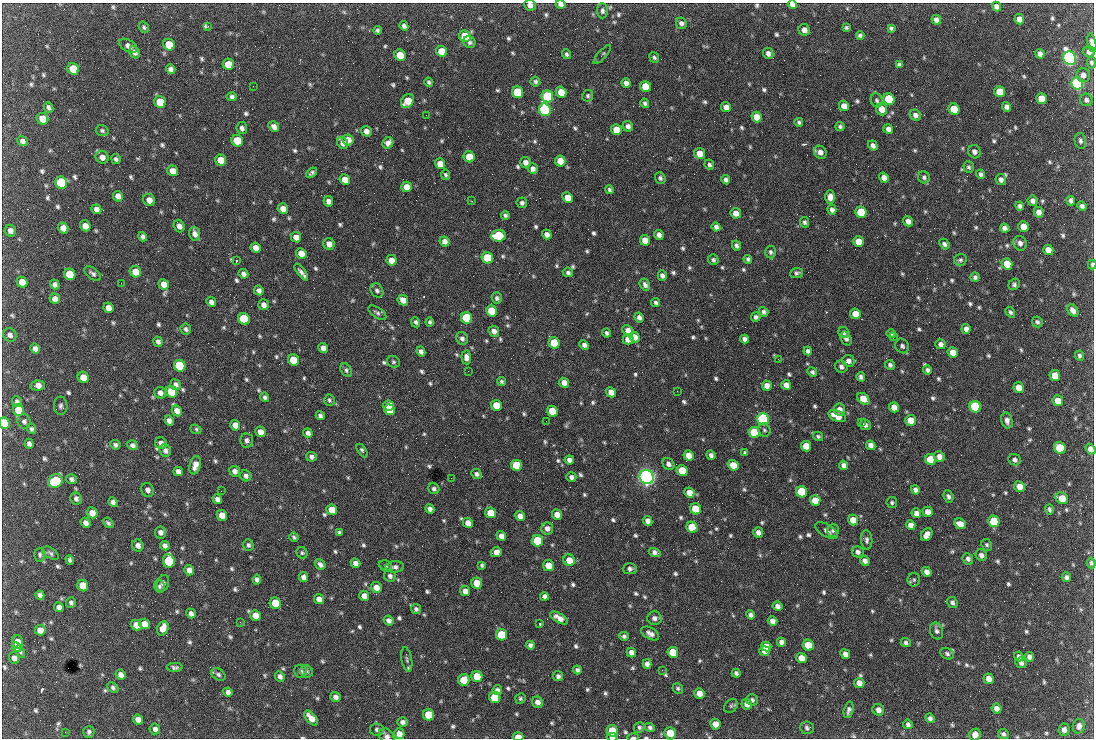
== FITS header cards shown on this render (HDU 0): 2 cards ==
NAXIS1  =                 1092 /fastest changing axis
NAXIS2  =                  736 /next to fastest changing axis

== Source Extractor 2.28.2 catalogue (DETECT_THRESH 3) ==
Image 1092 x 736 px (HDU 0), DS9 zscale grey, 1 PNG px = 1 image px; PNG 1096 x 740 px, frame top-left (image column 1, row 736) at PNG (2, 3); each listed source drawn as its Kron ellipse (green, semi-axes under 4 px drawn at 4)
Background 1540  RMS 37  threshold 110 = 3 sigma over >= 5 px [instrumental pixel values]
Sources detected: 828; of the 828, the 500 brightest by FLUX_AUTO listed and drawn (328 fainter detections omitted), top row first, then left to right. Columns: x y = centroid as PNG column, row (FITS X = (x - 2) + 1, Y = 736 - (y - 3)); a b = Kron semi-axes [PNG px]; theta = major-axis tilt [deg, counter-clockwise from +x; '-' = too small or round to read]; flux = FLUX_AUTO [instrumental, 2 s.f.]
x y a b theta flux
561 4 5 4 - 9.5e+03
792 4 5 4 - 1.7e+04
530 5 6 5 - 1.2e+04
996 6 5 4 - 9.9e+03
602 11 7 5 -89 7.2e+03
1019 19 5 4 - 1.6e+04
936 20 5 4 - 1.2e+04
681 23 6 5 - 8.4e+03
208 26 3 3 - 5.3e+03
404 26 5 4 - 8.8e+03
144 27 6 5 - 4.8e+03
846 28 4 4 - 4.7e+03
891 28 4 4 - 5.0e+03
378 30 4 3 - 5.3e+03
804 30 6 5 - 1.4e+04
465 36 6 5 - 8.3e+04
860 36 4 4 - 8.2e+03
469 42 6 5 - 7.7e+03
1092 43 9 4 -80 1.3e+04
169 45 6 5 - 7.6e+04
128 46 10 6 -31 1.2e+04
442 51 6 5 - 5.3e+04
135 52 6 5 - 1.2e+04
1089 52 6 5 - 9.9e+03
768 53 6 5 - 1.1e+04
567 54 5 4 - 5.1e+03
1040 54 5 4 - 1.2e+04
400 55 6 5 - 5.8e+04
602 55 12 4 48 5.0e+03
654 57 5 4 - 5.2e+03
1069 58 7 6 - 1.3e+06
1091 63 6 4 -81 5.3e+03
228 64 6 5 - 4.9e+04
899 65 4 4 - 5.7e+03
73 69 6 5 - 7.7e+04
171 69 5 4 - 1.1e+04
1083 75 7 7 - 1.1e+04
429 82 5 4 - 5.2e+03
535 82 5 4 - 5.5e+03
626 83 5 4 - 1.0e+04
1077 84 6 5 - 8.3e+05
253 86 2 2 - 1.9e+04
646 86 6 5 - 6.1e+04
517 92 6 5 - 1.7e+05
561 92 6 5 - 3.9e+04
1000 92 5 5 - 5.8e+04
547 96 6 6 - 2.8e+05
588 96 6 5 - 5.1e+03
231 97 5 4 - 8.7e+03
889 99 6 5 - 2.0e+05
1042 99 5 5 - 5.9e+04
877 100 7 6 - 5.7e+03
1086 100 6 6 - 7.2e+03
407 101 8 5 53 5.1e+04
160 102 6 5 - 7.7e+04
645 103 5 4 - 5.6e+03
844 106 5 5 - 2.0e+04
49 107 5 4 - 7.2e+03
726 107 5 5 - 1.6e+04
1007 107 5 4 - 1.1e+04
882 109 6 5 - 2.7e+04
954 109 6 5 - 9.4e+04
545 110 6 5 - 5.9e+05
426 115 2 2 - 5.9e+03
915 115 6 5 - 1.1e+04
757 117 5 5 - 3.2e+04
43 119 6 5 - 3.8e+04
799 122 4 3 - 4.8e+03
628 126 5 5 - 9.1e+03
840 126 4 4 - 5.1e+03
274 127 6 4 -48 1.1e+04
242 128 6 5 - 8.6e+03
888 129 5 4 - 1.1e+04
616 130 5 5 - 4.3e+04
102 131 6 5 - 5.0e+03
366 131 5 5 - 1.2e+04
348 140 5 5 - 2.1e+04
22 141 5 5 - 9.3e+03
237 141 6 5 - 6.5e+04
1080 141 8 5 -78 5.9e+03
343 143 6 5 - 1.4e+04
388 143 6 5 - 1.5e+04
873 145 5 4 - 9.6e+03
820 152 7 6 - 1.3e+04
974 152 7 6 - 1.0e+04
700 153 5 5 - 3.2e+04
102 157 7 6 - 1.6e+04
469 157 5 5 - 5.2e+04
116 159 5 4 - 5.8e+03
221 160 6 5 - 4.0e+04
560 161 5 5 - 3.5e+04
525 162 5 5 - 1.3e+04
440 164 5 5 - 2.7e+04
709 165 5 4 - 6.4e+03
969 167 6 5 - 5.0e+03
533 169 5 5 - 1.1e+04
172 171 5 5 - 2.2e+04
312 173 6 3 40 5.5e+03
981 174 5 4 - 6.3e+03
446 175 5 4 - 4.7e+03
924 177 6 6 - 6.3e+03
660 178 6 5 - 6.0e+03
884 178 5 4 - 1.7e+04
345 180 5 5 - 2.7e+04
726 180 5 4 - 7.6e+03
1001 180 5 5 - 9.7e+03
61 183 6 6 - 2.7e+05
406 187 5 5 - 2.3e+04
609 190 4 4 - 4.8e+03
118 196 5 5 - 1.6e+04
568 197 5 5 - 2.9e+04
830 197 7 5 90 1.6e+04
149 200 6 5 - 1.8e+04
328 201 5 4 - 1.2e+04
472 201 2 2 - 8.6e+03
1033 201 5 5 - 1.0e+04
1071 201 5 4 - 8.0e+03
522 203 5 5 - 6.7e+03
1020 206 4 4 - 7.0e+03
1082 206 5 4 - 7.6e+03
96 209 5 4 - 1.2e+04
283 209 5 5 - 2.2e+04
832 210 5 4 - 8.1e+03
861 212 6 5 - 1.5e+05
1039 212 5 5 - 1.4e+04
736 213 5 5 - 1.9e+04
505 215 4 4 - 5.3e+03
908 221 5 4 - 1.4e+04
804 222 5 4 - 5.8e+03
85 226 5 5 - 2.0e+04
179 226 6 5 - 1.2e+04
716 227 5 4 - 8.3e+03
1023 227 5 5 - 2.5e+04
63 228 5 5 - 2.0e+04
1005 228 5 4 - 1.1e+04
10 231 6 5 - 1.1e+04
195 234 7 5 -74 1.4e+04
547 234 5 4 - 1.1e+04
659 235 5 4 - 1.1e+04
498 236 7 6 - 1.7e+05
143 237 5 4 - 7.7e+03
296 237 5 5 - 1.8e+04
645 240 5 5 - 3.3e+04
444 241 5 4 - 1.3e+04
858 242 5 5 - 3.4e+04
1020 243 7 6 - 1.0e+04
329 244 6 5 - 1.9e+04
944 244 6 4 -48 7.1e+03
736 245 5 4 - 6.0e+03
256 248 5 5 - 1.7e+04
1048 250 5 5 - 2.6e+04
770 252 6 5 - 6.3e+03
301 253 5 5 - 2.3e+04
487 258 6 5 - 1.5e+05
748 259 4 4 - 5.3e+03
391 260 5 5 - 2.5e+04
713 260 5 5 - 5.9e+03
960 260 6 6 - 5.5e+03
236 261 3 2 - 1.2e+05
1007 264 5 5 - 5.7e+04
1092 264 5 3 - 5.4e+03
135 272 6 5 - 3.4e+04
301 272 10 4 -54 1.1e+04
568 272 5 4 - 6.6e+03
797 273 6 5 - 5.9e+03
70 274 6 5 - 1.0e+05
93 274 10 5 -37 7.4e+03
243 274 5 4 - 9.8e+03
662 275 5 4 - 8.4e+03
975 277 4 4 - 6.1e+03
22 282 5 5 - 3.2e+04
121 283 2 2 - 8.8e+03
55 284 5 4 - 9.0e+03
164 284 5 5 - 2.0e+04
1014 284 6 5 - 5.5e+03
645 285 6 5 - 8.8e+03
259 290 5 4 - 9.3e+03
377 290 7 6 - 7.0e+03
497 298 5 5 - 7.2e+03
55 299 5 5 - 1.7e+04
403 300 6 5 - 2.1e+04
211 302 5 4 - 9.7e+03
656 303 4 4 - 5.8e+03
263 305 5 5 - 1.2e+04
108 308 5 5 - 1.7e+04
491 311 6 5 - 5.8e+04
1073 311 7 5 -51 1.5e+04
764 312 5 4 - 6.5e+03
1010 312 6 4 -57 5.3e+03
377 313 10 5 -33 6.3e+03
855 314 5 5 - 4.2e+04
639 317 5 4 - 9.1e+03
756 317 4 4 - 8.1e+03
467 318 6 5 - 2.6e+05
244 319 6 5 - 2.1e+05
416 322 5 4 - 5.7e+03
430 322 4 3 - 4.8e+03
1037 322 6 5 - 6.4e+03
186 329 5 5 - 6.1e+03
966 329 5 4 - 1.0e+04
628 330 6 5 - 1.7e+04
494 331 6 5 - 1.2e+04
844 332 6 5 - 6.5e+03
606 333 4 3 - 5.7e+03
891 334 5 4 - 4.9e+03
10 335 7 6 - 1.0e+04
634 337 5 5 - 2.8e+04
893 337 2 2 - 1.5e+04
462 338 6 5 - 8.5e+03
628 339 5 5 - 2.6e+04
745 339 4 4 - 9.7e+03
846 339 7 5 -63 7.3e+03
158 342 5 4 - 7.8e+03
554 343 6 5 - 8.6e+04
941 344 5 5 - 1.1e+04
584 345 5 4 - 8.8e+03
902 346 7 6 - 7.7e+03
323 348 5 4 - 1.3e+04
35 349 5 4 - 1.1e+04
808 351 4 4 - 6.6e+03
421 352 5 4 - 9.1e+03
953 352 5 5 - 2.7e+04
1079 356 5 4 - 6.2e+03
466 357 7 5 -84 1.2e+04
778 359 3 2 - 8.7e+03
293 360 6 5 - 9.0e+04
849 361 6 6 - 1.2e+04
393 362 6 5 - 5.1e+03
890 365 5 4 - 6.3e+03
180 366 6 5 - 3.1e+05
841 367 6 6 - 8.7e+03
346 370 7 5 -56 5.9e+03
927 370 4 4 - 7.0e+03
468 371 2 2 - 5.6e+03
812 372 5 4 - 5.7e+03
1055 376 5 5 - 3.5e+04
83 377 6 5 - 2.8e+04
861 377 4 4 - 7.0e+03
501 382 5 4 - 4.7e+03
564 383 5 4 - 1.8e+04
37 385 7 5 6 1.6e+04
175 385 5 5 - 8.8e+03
786 385 5 4 - 1.6e+04
767 386 5 5 - 1.7e+04
1019 387 5 5 - 2.5e+04
677 391 2 2 - 6.1e+03
171 392 6 5 - 1.1e+05
611 392 5 4 - 2.0e+04
160 393 6 5 - 1.1e+04
265 397 5 4 - 5.9e+03
863 399 7 5 -41 3.7e+04
329 400 6 5 - 5.2e+03
1058 401 5 5 - 3.6e+04
17 402 5 4 - 6.9e+03
496 405 5 5 - 3.9e+04
61 406 9 6 -88 7.0e+03
389 406 5 5 - 6.8e+04
894 407 5 5 - 2.4e+04
975 407 6 5 - 2.8e+05
840 409 6 5 - 1.5e+04
18 410 6 5 - 5.4e+04
390 410 5 5 - 7.8e+04
177 411 5 5 - 1.5e+04
552 411 5 5 - 4.6e+04
320 416 4 4 - 7.0e+03
837 416 9 5 -23 3.3e+04
763 419 6 5 - 7.0e+05
169 420 5 4 - 1.0e+04
911 420 5 5 - 3.5e+04
1007 420 8 5 -75 1.2e+04
24 421 7 6 - 6.5e+03
546 421 2 2 - 6.2e+03
861 422 2 2 - 6.1e+03
4 423 6 5 - 5.3e+04
235 425 5 5 - 1.7e+04
865 425 5 5 - 8.6e+03
31 429 5 4 - 5.2e+03
196 429 6 4 -22 5.7e+03
764 430 6 6 - 4.7e+03
260 432 5 5 - 2.1e+04
754 432 6 5 - 1.7e+05
308 433 5 4 - 8.0e+03
818 436 5 4 - 4.8e+03
247 440 7 6 - 8.8e+03
161 443 6 5 - 1.0e+04
29 444 5 4 - 8.4e+03
115 445 5 4 - 7.0e+03
132 445 5 4 - 8.1e+03
871 445 5 4 - 1.1e+04
806 446 5 5 - 3.8e+04
1060 448 6 5 - 1.0e+05
1090 449 6 4 -53 1.2e+04
165 450 6 5 - 9.8e+03
362 450 7 4 -58 5.6e+03
745 453 4 4 - 5.8e+03
688 455 5 5 - 2.4e+04
711 455 5 4 - 7.5e+03
939 456 5 5 - 1.3e+04
311 457 5 5 - 8.0e+03
569 460 5 4 - 1.1e+04
930 460 5 5 - 9.7e+04
1015 460 6 5 - 8.0e+03
668 464 6 5 - 9.3e+03
195 465 9 5 76 1.9e+04
516 465 6 5 - 1.3e+05
733 465 5 5 - 3.4e+04
843 465 5 4 - 9.6e+03
178 471 5 4 - 1.0e+04
235 471 5 5 - 1.2e+04
682 471 5 5 - 1.1e+05
477 474 5 4 - 6.7e+03
246 476 6 5 - 7.5e+03
571 477 5 4 - 8.5e+03
647 477 7 6 - 1.7e+06
451 478 2 2 - 5.0e+03
72 479 5 4 - 7.0e+03
55 481 7 6 - 2.0e+05
1019 487 5 5 - 2.2e+04
434 489 6 5 - 6.0e+03
148 490 7 6 - 9.9e+03
915 490 5 4 - 9.2e+03
221 491 2 2 - 7.0e+03
801 492 6 5 - 1.6e+05
689 493 5 5 - 2.9e+04
948 496 6 4 -66 7.1e+03
1062 498 7 5 -33 4.6e+04
76 499 6 5 - 7.4e+03
217 499 5 4 - 9.7e+03
815 500 5 5 - 3.7e+04
113 502 5 4 - 7.9e+03
892 503 5 5 - 4.7e+03
430 509 5 4 - 1.0e+04
696 509 6 5 - 1.2e+05
1049 509 5 4 - 5.2e+03
332 510 5 5 - 4.5e+04
928 512 5 5 - 1.7e+04
92 513 5 5 - 2.1e+04
490 513 5 5 - 6.1e+04
916 513 5 4 - 1.3e+04
557 514 5 5 - 2.1e+04
222 515 5 5 - 2.6e+04
520 516 5 4 - 1.3e+04
853 520 5 5 - 3.1e+04
648 521 5 4 - 1.1e+04
994 521 6 5 - 1.6e+05
86 523 5 4 - 1.1e+04
108 523 6 4 -40 5.7e+03
468 523 5 5 - 1.9e+04
960 524 6 5 - 2.4e+04
911 525 5 4 - 1.3e+04
692 527 6 5 - 9.6e+04
547 529 6 6 - 1.2e+04
833 530 6 5 - 5.8e+03
827 531 12 6 -31 9.5e+03
160 532 6 5 - 1.1e+04
339 532 4 4 - 4.7e+03
758 532 5 5 - 1.2e+04
927 535 7 5 57 1.7e+04
501 536 5 4 - 1.3e+04
294 537 5 4 - 4.8e+03
867 540 10 5 -87 6.8e+03
537 541 6 5 - 1.8e+05
138 545 6 5 - 1.2e+04
248 545 6 5 - 5.9e+03
987 545 6 5 - 5.0e+03
165 546 5 4 - 9.5e+03
496 552 6 5 - 1.8e+04
655 552 6 4 -18 8.6e+03
858 552 6 5 - 8.8e+03
50 553 9 5 -34 6.1e+03
302 553 6 5 - 4.7e+03
40 555 7 5 89 5.6e+03
981 555 6 5 - 1.0e+04
968 559 6 5 - 7.8e+03
70 560 5 4 - 6.3e+03
569 560 6 5 - 3.2e+04
169 561 7 6 - 1.7e+05
865 561 5 4 - 9.8e+03
355 563 5 4 - 1.2e+04
1091 563 5 4 - 5.1e+03
320 564 6 4 -50 8.8e+03
482 565 4 3 - 4.8e+03
386 566 7 5 -34 4.9e+03
548 566 5 5 - 3.3e+04
395 567 9 5 3 9.0e+03
630 569 7 5 4 7.5e+03
189 570 5 5 - 1.5e+04
927 572 5 4 - 1.3e+04
390 576 6 5 - 8.4e+03
304 577 5 4 - 1.2e+04
1066 577 5 4 - 8.3e+03
257 580 5 4 - 7.2e+03
914 580 7 6 - 5.3e+03
163 583 8 6 71 7.8e+03
477 583 6 5 - 4.9e+04
83 586 6 5 - 4.4e+04
159 586 6 5 - 5.8e+03
376 587 6 5 - 2.1e+04
465 591 5 5 - 1.3e+04
40 595 5 4 - 8.3e+03
364 596 5 5 - 1.6e+04
544 596 4 4 - 8.2e+03
319 599 5 5 - 1.8e+04
71 603 5 5 - 6.6e+03
275 603 6 5 - 8.8e+04
952 603 5 5 - 7.1e+03
778 606 5 4 - 1.0e+04
59 607 5 5 - 1.2e+04
416 609 5 5 - 6.4e+03
191 613 5 4 - 9.9e+03
255 615 5 5 - 2.4e+04
751 615 5 4 - 7.8e+03
559 618 10 4 -30 1.8e+04
654 618 7 7 - 1.1e+04
389 621 5 4 - 1.1e+04
772 621 5 4 - 1.3e+04
240 622 3 2 - 5.4e+03
144 624 5 5 - 2.5e+04
540 624 3 3 - 1.0e+04
136 625 5 5 - 2.8e+04
163 628 7 5 68 3.0e+04
40 630 5 5 - 2.1e+04
936 631 8 6 -70 8.2e+03
650 633 10 5 -31 1.1e+04
501 635 6 5 - 1.2e+05
624 636 5 4 - 5.5e+03
17 642 6 5 - 2.0e+04
781 642 5 4 - 9.3e+03
906 643 5 4 - 6.0e+03
530 645 4 4 - 6.4e+03
808 645 6 5 - 6.6e+04
766 646 5 5 - 1.9e+04
16 647 5 4 - 9.8e+03
765 651 5 5 - 2.2e+04
20 652 7 3 -64 4.7e+03
631 652 5 5 - 1.3e+04
673 652 5 5 - 7.8e+04
845 654 5 4 - 1.2e+04
947 654 7 5 -28 6.0e+03
1019 656 5 4 - 7.0e+03
1029 657 5 4 - 9.4e+03
14 658 5 5 - 1.0e+04
801 658 5 5 - 2.4e+04
407 659 12 5 -80 6.8e+03
1021 663 6 5 - 7.5e+03
647 664 5 4 - 9.4e+03
175 667 8 4 -1 7.0e+03
577 670 4 4 - 6.2e+03
662 670 2 2 - 6.4e+03
301 671 6 6 - 7.5e+03
307 671 6 6 - 5.2e+03
736 673 4 4 - 6.5e+03
218 674 8 5 -34 6.6e+03
121 675 5 5 - 1.4e+04
280 676 5 4 - 8.7e+03
477 676 5 5 - 6.1e+04
558 676 5 5 - 6.9e+03
989 679 5 5 - 2.1e+04
464 680 6 5 - 5.6e+04
859 683 5 5 - 2.0e+04
113 687 6 4 -43 5.9e+03
678 688 5 5 - 4.7e+03
497 690 5 5 - 9.4e+03
228 692 4 4 - 9.1e+03
699 693 5 5 - 2.0e+04
336 697 5 5 - 1.1e+04
495 697 6 5 - 1.0e+05
520 698 5 5 - 4.6e+03
752 700 6 5 - 6.3e+03
537 702 6 5 - 1.4e+04
747 704 5 5 - 1.3e+04
731 706 8 6 51 4.9e+03
996 708 5 4 - 1.3e+04
849 710 8 4 75 7.6e+03
878 710 6 5 - 1.3e+04
429 715 6 5 - 8.8e+04
311 718 9 5 -48 2.5e+04
930 718 5 4 - 7.0e+03
138 720 5 5 - 1.6e+04
402 722 5 5 - 8.2e+03
715 724 5 5 - 2.4e+04
908 724 5 4 - 6.3e+03
1079 726 7 6 - 1.2e+04
639 727 5 5 - 5.2e+03
650 727 5 4 - 5.8e+03
807 728 7 6 - 7.0e+03
155 729 5 5 - 1.0e+04
377 729 7 6 - 7.0e+03
1064 730 6 5 - 1.1e+04
612 731 6 5 - 1.1e+05
65 732 2 2 - 1.0e+04
89 732 6 5 - 6.6e+03
670 733 6 5 - 6.4e+04
399 734 5 5 - 2.0e+04
1003 734 5 5 - 6.2e+03
975 735 6 5 - 1.4e+04
387 736 9 6 -44 1.0e+04
518 737 5 4 - 2.5e+04
612 737 5 3 - 7.4e+03
633 737 5 3 - 5.1e+03
At the frame edge (FLAGS 8, measured only in part): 16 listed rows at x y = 561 4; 792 4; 530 5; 1092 43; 1091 63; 1092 264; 4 423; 1090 449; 1091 563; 715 724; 670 733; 975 735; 387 736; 518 737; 612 737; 633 737
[328 fainter detections neither listed nor drawn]